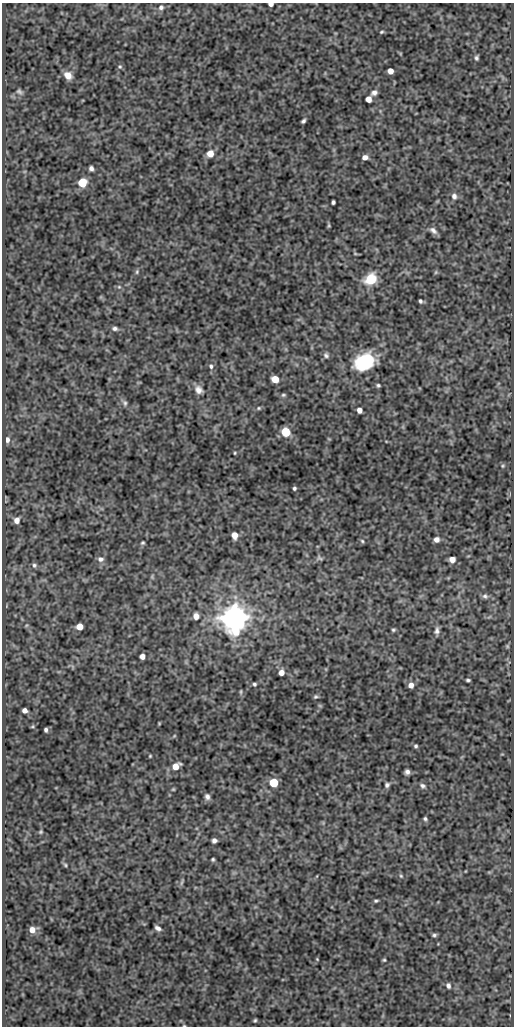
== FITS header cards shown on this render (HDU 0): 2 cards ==
NAXIS1  =                  512
NAXIS2  =                 1024

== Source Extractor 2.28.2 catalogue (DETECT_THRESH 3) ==
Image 512 x 1024 px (HDU 0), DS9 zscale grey, 1 PNG px = 1 image px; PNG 516 x 1028 px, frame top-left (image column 1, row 1024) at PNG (2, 3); no overlay
Background 70.3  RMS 0.42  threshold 1.27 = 3 sigma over >= 5 px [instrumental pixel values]
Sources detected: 96; all 96 listed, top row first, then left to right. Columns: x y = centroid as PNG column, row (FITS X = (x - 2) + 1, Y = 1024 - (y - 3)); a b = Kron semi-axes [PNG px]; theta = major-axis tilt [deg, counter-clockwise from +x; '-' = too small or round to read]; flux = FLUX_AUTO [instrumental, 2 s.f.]
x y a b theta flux
271 4 4 3 - 120
161 7 7 6 - 85
382 32 5 3 - 34
476 58 5 4 - 55
120 67 6 5 - 46
390 71 5 5 - 200
68 75 9 7 -43 250
19 91 8 6 -25 69
374 93 7 6 - 99
368 99 5 5 - 220
303 121 5 3 - 58
210 154 6 6 - 330
365 157 6 5 - 150
91 168 5 4 - 87
82 183 6 5 - 1400
454 196 8 7 - 110
333 202 4 4 - 56
329 225 6 4 -89 36
433 230 11 6 -41 120
137 272 7 5 71 47
436 272 6 4 47 37
371 279 12 10 36 760
119 287 5 5 - 46
420 301 4 3 - 52
115 328 7 5 -5 74
326 355 8 6 -46 75
364 362 20 14 25 1800
211 366 7 5 -85 65
275 379 6 5 - 430
378 385 4 4 - 45
199 390 11 9 -51 170
283 395 6 4 14 45
125 403 8 6 -71 74
259 408 5 5 - 39
359 410 5 4 - 160
286 432 6 5 - 1300
7 440 7 6 - 110
235 453 4 3 - 26
503 466 5 4 - 35
294 488 4 4 - 48
17 520 6 6 - 180
234 535 6 5 - 240
436 539 5 5 - 130
362 541 5 4 - 40
142 543 5 4 - 39
319 558 8 5 -43 55
101 559 8 7 - 120
452 559 5 5 - 210
34 565 7 6 - 64
152 577 8 3 85 45
485 596 8 7 - 84
196 616 6 6 - 200
234 618 8 7 - 61000
26 625 6 3 45 29
80 627 5 5 - 330
393 630 5 4 - 41
437 631 8 5 83 99
507 646 5 5 - 34
142 656 5 5 - 150
281 672 6 5 - 170
468 680 4 3 - 45
254 684 4 4 - 49
411 685 6 5 - 160
241 692 7 3 82 37
316 697 6 5 - 47
320 706 6 4 -19 31
25 710 5 4 - 130
159 723 3 2 - 21
32 726 6 4 45 32
46 730 4 3 - 64
174 736 5 4 - 29
416 746 5 4 - 45
150 756 4 3 - 27
176 766 9 6 32 300
407 772 5 4 - 94
274 783 5 5 - 1200
387 785 6 5 - 68
423 786 8 6 -34 78
173 789 4 4 - 30
207 797 8 6 -71 100
425 819 5 5 - 50
41 832 5 4 - 37
214 840 5 5 - 91
213 859 4 3 - 39
65 865 5 4 - 38
401 876 5 4 - 35
182 882 11 3 69 52
376 901 5 3 - 43
158 928 6 4 -34 94
32 930 6 6 - 210
434 935 6 4 10 53
317 959 4 3 - 22
384 960 4 4 - 35
448 986 7 5 -67 84
255 1020 3 3 - 35
184 1026 4 2 - 20
At the frame edge (FLAGS 8, measured only in part): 2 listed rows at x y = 271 4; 184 1026